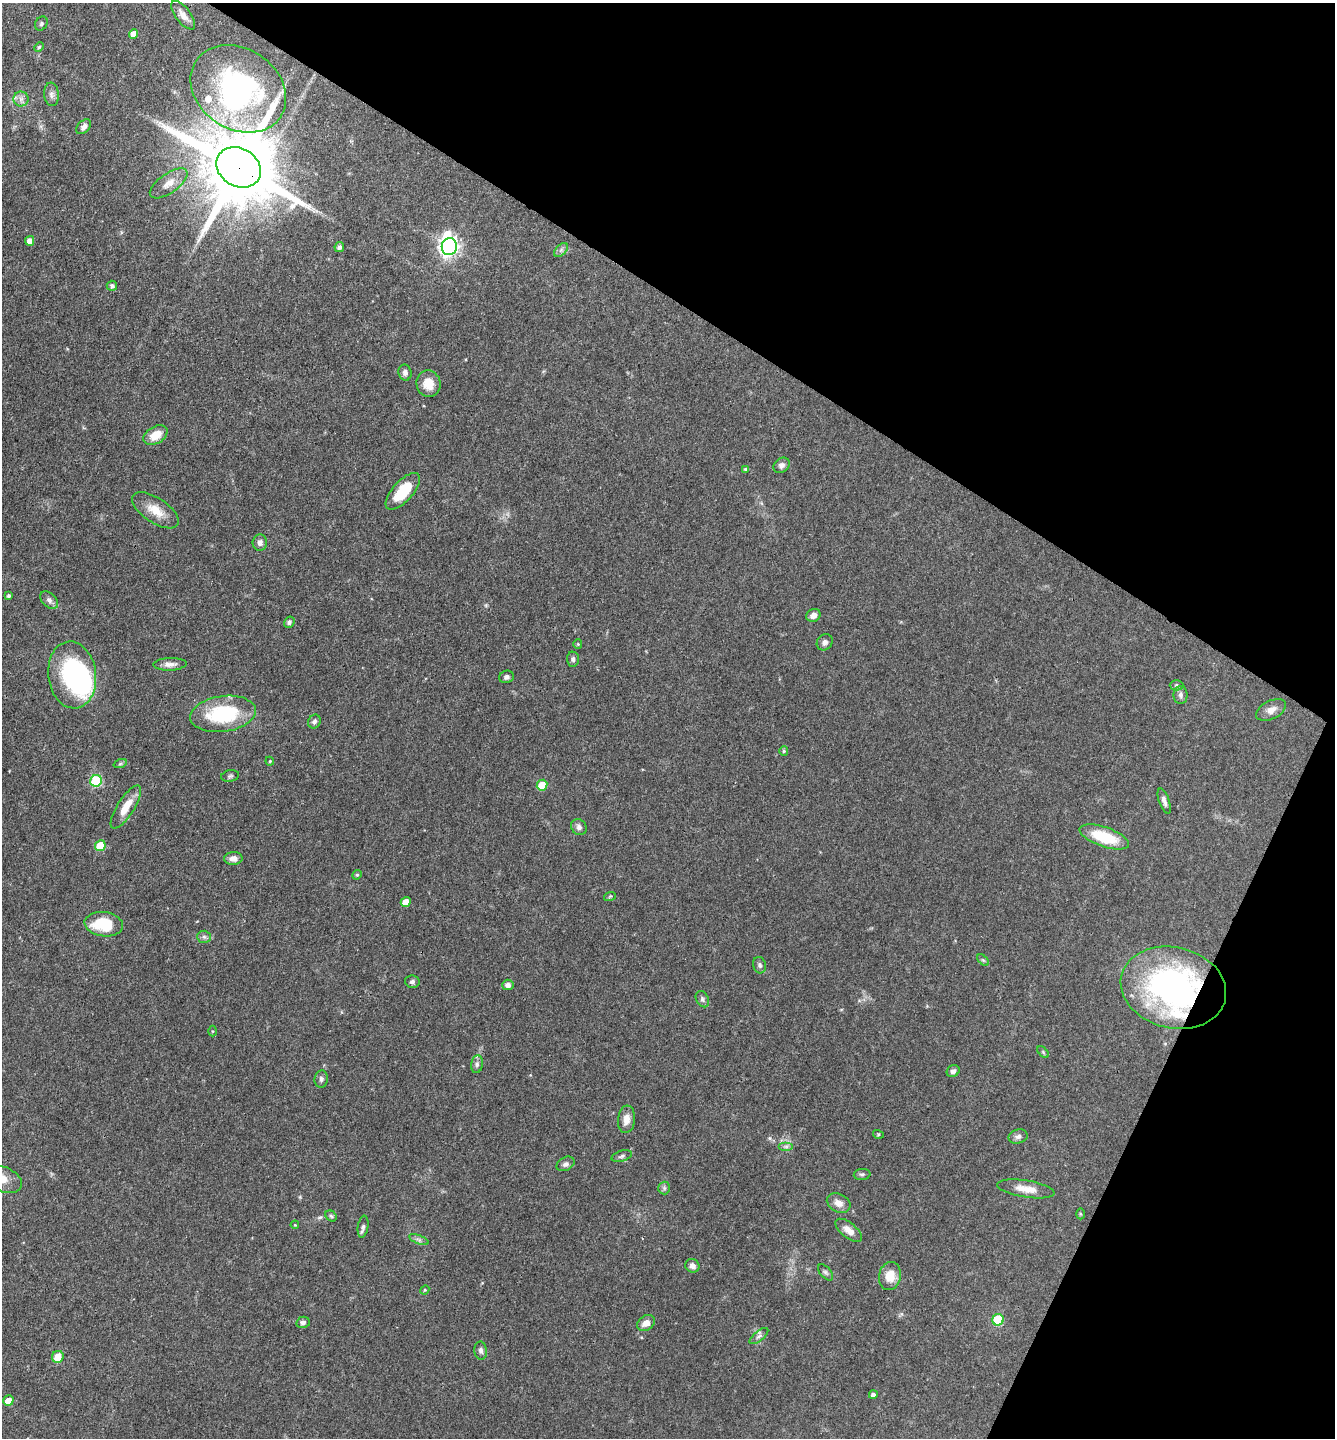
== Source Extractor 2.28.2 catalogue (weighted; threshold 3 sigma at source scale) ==
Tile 8 of 4 x 4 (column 4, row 2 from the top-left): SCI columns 4143-5475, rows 2875-4310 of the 5756 x 5747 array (HDU 1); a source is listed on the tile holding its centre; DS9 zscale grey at full resolution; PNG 1337 x 1440 px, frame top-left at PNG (2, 3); each listed source drawn as its Kron ellipse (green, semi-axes under 4 px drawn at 4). Shown black and unused: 28% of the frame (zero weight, under 3 of 4 exposures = <1% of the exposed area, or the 3 px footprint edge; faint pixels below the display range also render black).
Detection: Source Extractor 2.28.2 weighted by HDU 2 'WHT'; one run over the whole footprint, this tile lists its part. Background 0.0897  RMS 0.0041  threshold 0.0183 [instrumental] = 3 sigma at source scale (4.5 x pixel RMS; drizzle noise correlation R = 1.50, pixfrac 1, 0.05/0.05 arcsec/px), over >= 5 px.
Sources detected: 99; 2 inside a brighter object's white glare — neither listed nor drawn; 2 inside a brighter listed object's ellipse — not listed separately; the other 95 listed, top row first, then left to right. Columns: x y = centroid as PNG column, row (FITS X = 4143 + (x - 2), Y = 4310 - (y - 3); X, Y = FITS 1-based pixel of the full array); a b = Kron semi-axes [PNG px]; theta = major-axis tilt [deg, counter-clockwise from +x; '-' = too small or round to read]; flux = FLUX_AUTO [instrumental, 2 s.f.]
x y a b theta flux
183 15 17 7 -53 2.9
41 24 7 6 - 0.8
133 34 5 4 - 3.7
39 47 5 4 - 0.54
238 89 51 40 -34 83
51 94 12 7 -83 1.7
21 99 7 7 - 1.6
84 127 9 5 43 1.5
239 167 23 19 -32 6000
169 183 22 9 35 4.6
30 241 5 4 - 3.6
339 247 5 4 - 1.2
449 247 9 7 81 190
561 250 8 5 45 1.2
112 286 5 5 - 0.93
405 373 8 6 -80 1.4
428 384 13 12 - 5.3
155 435 13 8 31 6.2
782 465 9 7 39 1.4
746 469 4 4 - 0.75
403 491 23 10 48 11
155 510 27 12 -33 6.7
260 543 8 7 - 1.8
9 596 4 4 - 0.75
49 600 10 7 -44 1.5
813 615 7 6 - 2.3
289 622 6 5 - 1.1
825 642 9 7 47 1.4
578 644 5 4 - 0.45
573 659 7 6 - 1
170 664 17 6 2 2.4
72 675 33 24 -83 55
507 677 7 6 - 1.3
1177 685 7 5 -1 0.75
1180 695 9 7 -90 1.3
1271 710 16 9 27 3.1
223 714 33 18 8 29
314 722 7 6 - 1.3
784 751 5 4 - 0.49
270 761 4 4 - 0.44
120 764 7 4 19 0.62
230 776 9 5 10 0.85
96 781 6 5 - 30
542 785 5 5 - 12
1164 801 13 5 -70 1.7
126 807 25 8 58 7
579 827 8 7 - 1.5
1104 837 26 9 -19 16
100 846 5 5 - 13
233 858 9 6 2 2.4
357 875 5 4 - 0.48
610 896 6 3 19 0.43
406 902 5 4 - 4.3
104 924 19 12 -7 16
204 937 6 6 - 1
983 960 7 4 -44 0.59
760 965 8 6 -75 1.1
412 982 7 6 - 1
508 985 5 5 - 1.6
1173 988 53 40 -13 110
702 999 8 6 -63 1
213 1031 5 3 - 0.39
1043 1052 7 4 -46 0.58
477 1064 9 6 82 1.1
953 1071 6 5 - 1.3
321 1079 9 6 84 1.2
626 1119 14 8 84 3.3
878 1134 5 3 - 0.42
1018 1136 10 7 15 1.5
786 1146 7 4 0 1.1
622 1156 10 5 17 1.1
566 1164 9 6 27 1.3
862 1174 8 5 6 0.86
2 1179 20 12 -23 7
664 1188 6 6 - 0.9
1026 1189 29 8 -9 5.3
839 1203 12 9 -27 3.1
1080 1214 5 3 - 0.43
331 1216 6 5 - 0.68
295 1225 4 3 - 0.34
363 1227 11 5 81 1.2
849 1230 16 7 -39 3.7
419 1239 10 3 -21 0.92
692 1266 7 6 - 2
825 1272 10 5 -48 0.92
890 1276 14 11 78 6.4
425 1290 5 4 - 0.49
998 1320 6 5 - 23
303 1322 7 5 14 1.2
646 1323 9 7 33 3.1
759 1336 11 5 39 1.2
481 1351 9 6 -82 1.4
58 1357 6 5 - 5.8
873 1395 4 4 - 1.3
8 1401 5 5 - 4.5
Overlapping masked pixels (flux is a lower limit): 2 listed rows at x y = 239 167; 1173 988
Isophote crosses this tile's border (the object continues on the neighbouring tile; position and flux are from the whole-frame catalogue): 1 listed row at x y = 2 1179